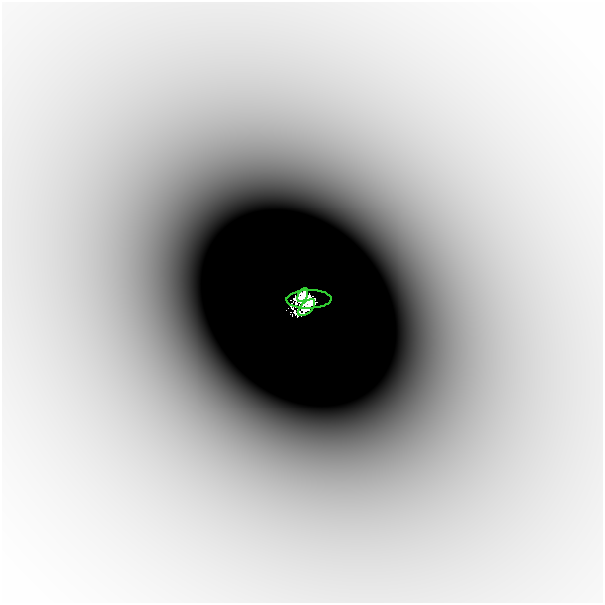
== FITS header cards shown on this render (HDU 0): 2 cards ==
NAXIS1  =                  601
NAXIS2  =                  601

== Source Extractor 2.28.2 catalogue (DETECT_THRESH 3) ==
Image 601 x 601 px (HDU 0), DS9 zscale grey, 1 PNG px = 1 image px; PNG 605 x 605 px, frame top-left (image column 1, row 601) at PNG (2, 2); each listed source drawn as its Kron ellipse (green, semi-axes under 4 px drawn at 4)
Background -5.68e-05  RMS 8.9e-06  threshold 2.66e-05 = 3 sigma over >= 5 px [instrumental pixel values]
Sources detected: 4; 1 with non-positive FLUX_AUTO (blend fragments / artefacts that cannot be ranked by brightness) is neither listed nor drawn; the other 3 listed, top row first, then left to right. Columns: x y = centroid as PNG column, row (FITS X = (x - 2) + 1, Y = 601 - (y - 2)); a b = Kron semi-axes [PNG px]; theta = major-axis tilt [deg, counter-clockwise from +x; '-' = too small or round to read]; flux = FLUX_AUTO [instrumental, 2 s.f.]
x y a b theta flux
303 295 7 4 62 0.5
309 299 22 9 2 1.3
307 308 10 5 45 0.66
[1 non-positive-flux detection neither listed nor drawn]